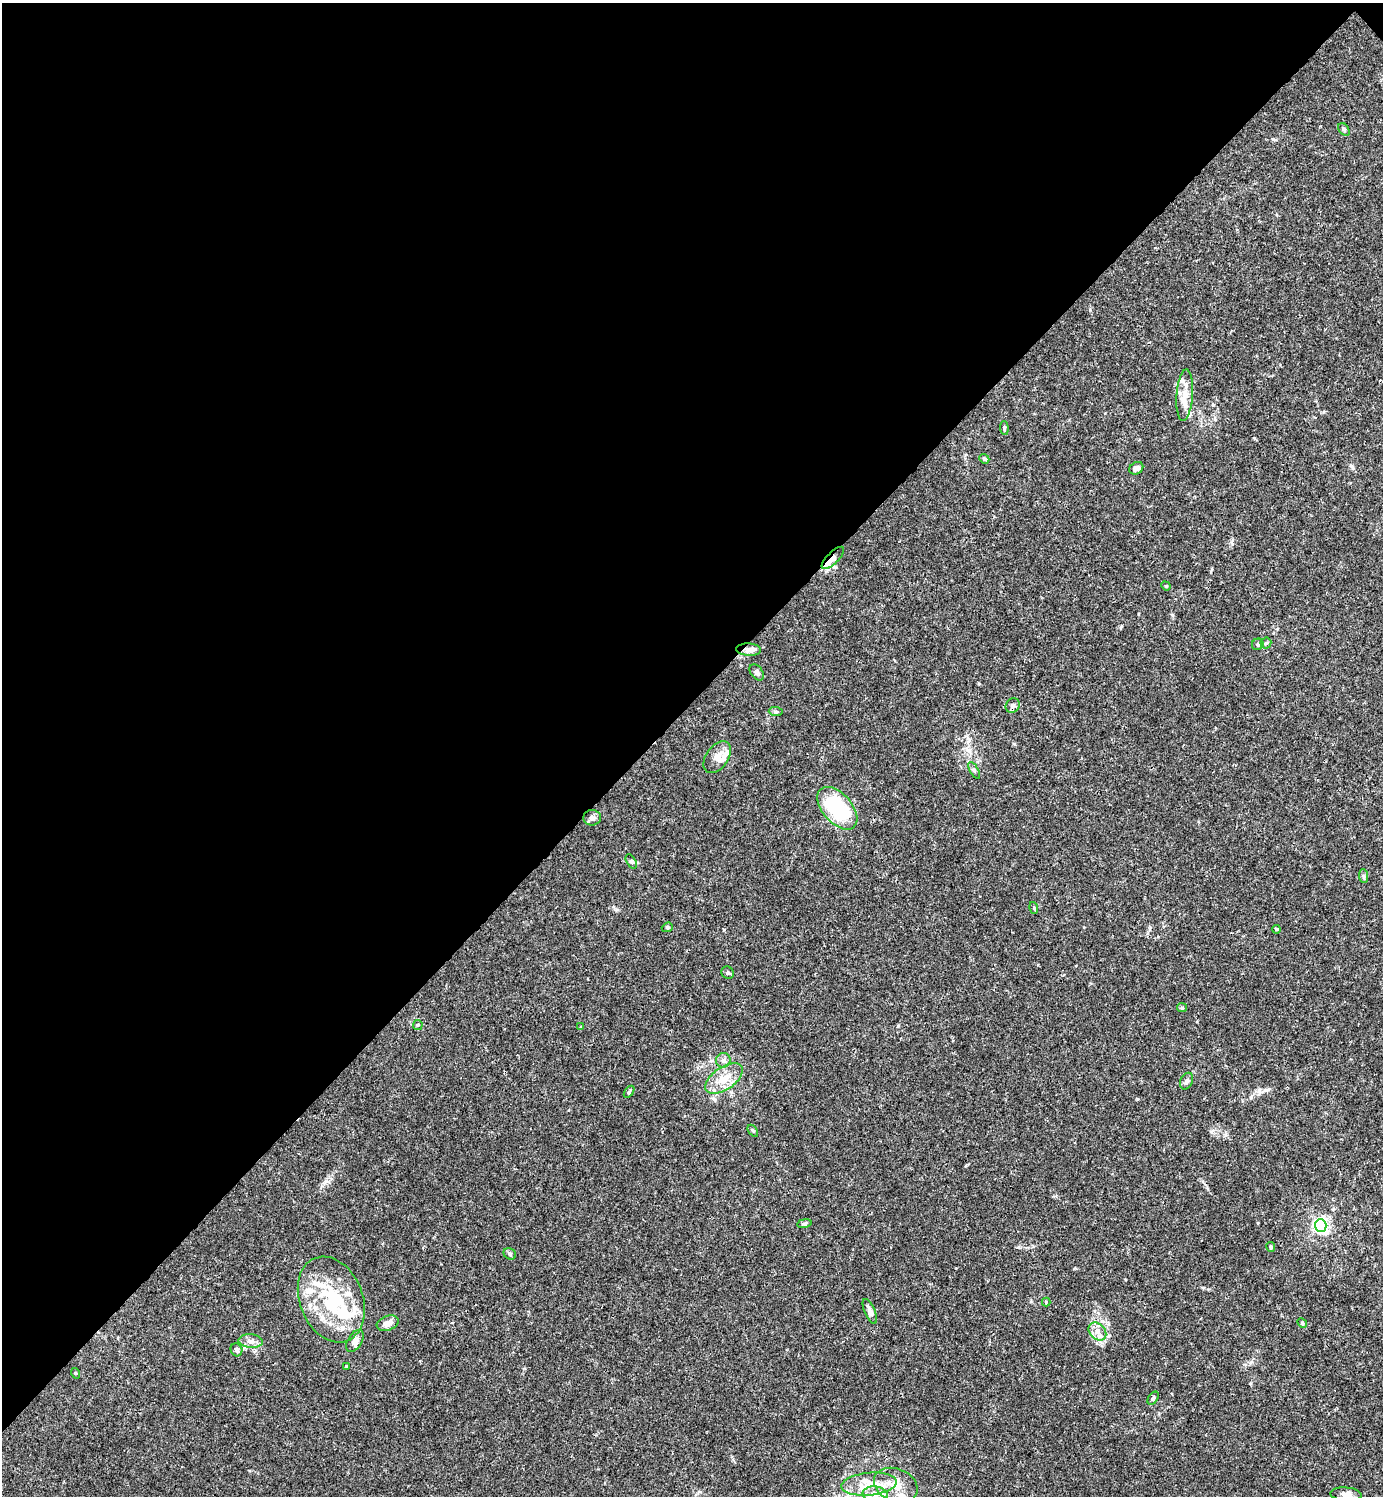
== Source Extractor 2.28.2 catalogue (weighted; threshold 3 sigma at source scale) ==
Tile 2 of 4 x 4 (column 2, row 1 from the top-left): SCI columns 1681-3061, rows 4485-5978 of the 5981 x 5982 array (HDU 1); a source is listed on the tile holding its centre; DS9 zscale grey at full resolution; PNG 1385 x 1498 px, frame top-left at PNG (2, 3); each listed source drawn as its Kron ellipse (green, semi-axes under 4 px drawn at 4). Shown black and unused: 47% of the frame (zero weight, under 3 of 4 exposures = <1% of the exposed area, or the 3 px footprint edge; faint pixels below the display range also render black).
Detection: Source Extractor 2.28.2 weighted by HDU 2 'WHT'; one run over the whole footprint, this tile lists its part. Background 0.0153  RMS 0.0021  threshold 0.00965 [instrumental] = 3 sigma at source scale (4.5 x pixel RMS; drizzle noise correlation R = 1.50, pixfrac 1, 0.05/0.05 arcsec/px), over >= 5 px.
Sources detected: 64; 1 inside a brighter object's white glare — neither listed nor drawn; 12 inside a brighter listed object's ellipse — not listed separately; the other 51 listed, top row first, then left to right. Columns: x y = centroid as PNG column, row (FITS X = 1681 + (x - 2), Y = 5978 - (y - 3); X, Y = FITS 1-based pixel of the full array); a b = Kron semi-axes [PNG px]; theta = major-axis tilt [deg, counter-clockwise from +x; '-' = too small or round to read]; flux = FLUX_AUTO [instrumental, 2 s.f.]
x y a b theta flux
1344 129 7 5 -50 0.41
1185 395 26 8 86 2.7
1004 428 7 3 -86 0.31
984 459 5 4 - 0.33
1136 468 7 5 33 0.82
833 558 15 5 45 1.3
1166 586 5 4 - 0.21
1266 643 5 5 - 0.37
1258 644 6 5 - 0.38
749 650 12 6 -3 1.2
757 672 9 6 -53 0.61
1013 705 7 6 - 0.69
776 712 7 4 -5 0.32
717 757 18 11 55 2
974 770 9 3 -61 0.29
837 808 25 14 -49 16
592 818 9 7 5 0.72
631 861 8 4 -58 0.36
1364 876 7 4 -88 0.38
1034 908 6 4 -74 0.26
667 927 6 4 20 0.3
1276 929 4 3 - 0.2
728 973 6 6 - 0.39
1182 1008 5 4 - 0.26
418 1025 5 5 - 0.24
581 1027 4 3 - 0.2
723 1060 7 7 - 0.64
724 1078 21 11 35 3.5
1187 1081 9 6 64 0.66
629 1092 7 3 54 0.27
753 1131 7 3 -54 0.25
804 1223 7 4 9 0.32
1321 1226 6 6 - 49
1271 1247 5 4 - 0.38
510 1254 7 5 -31 0.4
331 1299 44 31 -68 16
1046 1302 4 4 - 0.18
870 1311 13 5 -66 0.97
388 1323 11 7 20 1.6
1302 1323 5 4 - 0.25
1097 1331 10 7 -46 1.3
251 1341 12 6 -5 1.1
355 1341 12 7 59 1.2
236 1350 7 5 -69 0.65
346 1367 4 3 - 0.55
75 1373 5 3 - 0.17
1153 1398 7 4 54 0.41
869 1484 28 11 6 4.5
896 1485 23 16 -23 4.7
875 1494 13 8 -9 1.8
1346 1494 15 6 -4 1.1
Overlapping masked pixels (flux is a lower limit): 2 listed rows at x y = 833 558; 749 650
Isophote crosses this tile's border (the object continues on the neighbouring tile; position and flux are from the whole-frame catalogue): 1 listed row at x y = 896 1485
Unlisted compact peaks at least as high as the median listed source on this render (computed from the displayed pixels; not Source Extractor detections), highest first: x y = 326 1181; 1137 1099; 1211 1131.